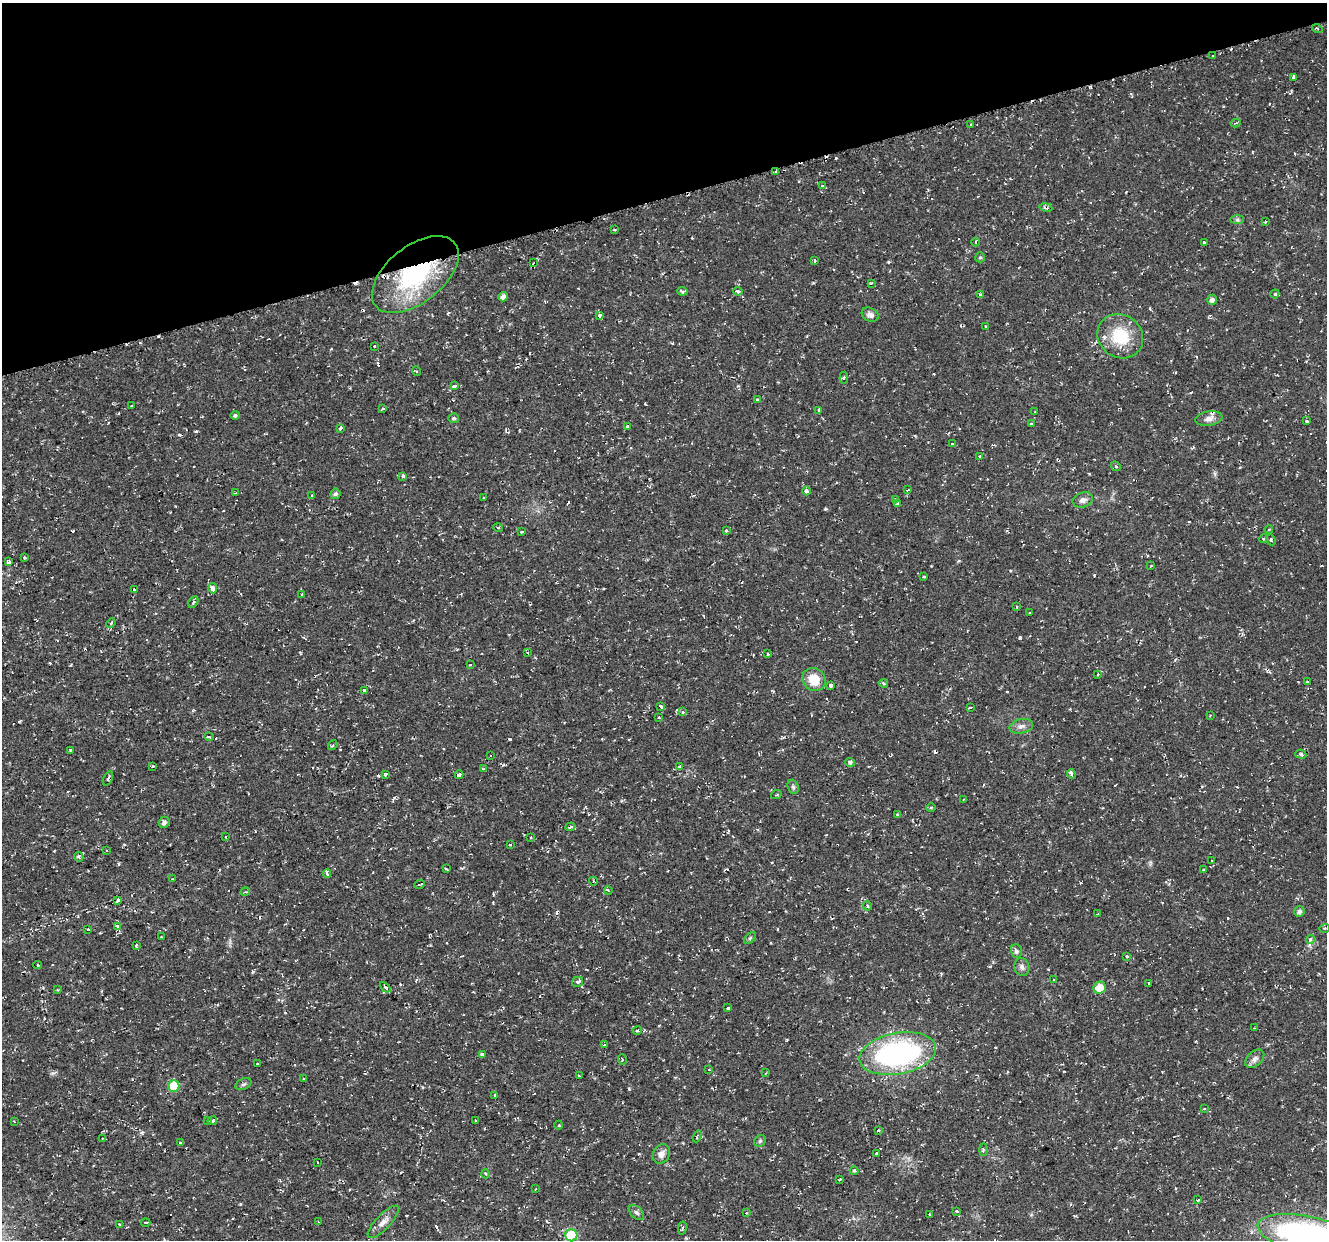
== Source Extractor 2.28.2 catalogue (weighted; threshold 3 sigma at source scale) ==
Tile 3 of 4 x 4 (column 3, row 1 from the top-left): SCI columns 2653-3977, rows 3831-5068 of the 5303 x 5123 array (HDU 1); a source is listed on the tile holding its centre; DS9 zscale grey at full resolution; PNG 1329 x 1242 px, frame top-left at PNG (2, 3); each listed source drawn as its Kron ellipse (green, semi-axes under 4 px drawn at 4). Shown black and unused: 16% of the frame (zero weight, under 2 of 3 exposures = <1% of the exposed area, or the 3 px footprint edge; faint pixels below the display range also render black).
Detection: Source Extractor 2.28.2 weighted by HDU 2 'WHT'; one run over the whole footprint, this tile lists its part. Background 0.0106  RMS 0.0031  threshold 0.0139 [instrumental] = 3 sigma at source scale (4.5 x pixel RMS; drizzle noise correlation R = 1.50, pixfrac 1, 0.0396/0.0396 arcsec/px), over >= 5 px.
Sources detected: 228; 34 cosmic-ray / hot-pixel residue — neither listed nor drawn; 3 inside a brighter listed object's ellipse — not listed separately; the other 191 listed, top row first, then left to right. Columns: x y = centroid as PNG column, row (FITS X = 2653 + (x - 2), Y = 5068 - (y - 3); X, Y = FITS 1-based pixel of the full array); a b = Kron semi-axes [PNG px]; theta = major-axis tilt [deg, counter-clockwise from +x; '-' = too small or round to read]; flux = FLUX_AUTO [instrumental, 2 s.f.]
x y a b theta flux
1317 28 5 3 - 0.33
1212 55 3 2 - 0.58
1293 77 4 3 - 0.6
1236 123 5 2 - 0.34
970 125 3 2 - 0.37
776 171 3 3 - 0.38
822 186 3 3 - 0.46
1046 207 6 3 -10 0.57
1237 220 7 4 0 0.56
1265 222 4 3 - 0.25
615 229 3 3 - 0.52
976 242 4 3 - 0.4
1204 242 3 3 - 1.2
980 257 5 4 - 0.46
814 260 4 3 - 1.8
533 263 4 2 - 0.26
415 275 50 28 38 39
871 283 3 3 - 0.29
682 291 5 3 - 1.3
738 291 5 3 - 1.2
1275 294 4 4 - 0.38
980 295 3 3 - 1.4
503 297 5 4 - 1.6
1212 300 5 5 - 1.1
870 315 9 6 -29 1.3
600 316 4 3 - 2.4
985 326 3 3 - 0.41
1120 336 24 21 -36 12
374 346 3 3 - 0.88
417 371 5 3 - 0.38
844 378 6 2 84 0.3
454 386 3 3 - 3.1
757 400 3 3 - 0.93
132 406 3 3 - 0.6
383 408 3 3 - 0.91
819 410 4 3 - 0.43
1035 412 3 2 - 0.49
235 415 4 4 - 0.67
454 418 5 5 - 0.69
1209 419 14 7 10 1.8
1307 421 3 3 - 1.2
1032 424 3 3 - 0.99
627 426 3 3 - 1.3
340 428 3 3 - 2
952 444 3 2 - 0.35
979 456 4 3 - 0.39
1116 466 5 4 - 0.48
403 476 3 3 - 1.1
907 490 3 2 - 0.92
807 491 4 4 - 0.74
235 493 3 3 - 0.29
335 494 5 5 - 0.79
312 496 3 3 - 1.1
484 498 2 2 - 0.26
896 499 4 3 - 1.4
1083 500 10 7 17 1.5
897 504 3 3 - 0.43
498 528 5 3 - 0.26
1269 529 4 3 - 0.34
726 530 3 3 - 0.59
521 532 3 3 - 0.65
1263 539 4 3 - 0.34
1271 540 5 4 - 0.65
24 558 3 3 - 1.3
9 562 3 3 - 2.1
1151 566 3 2 - 0.34
924 577 3 3 - 0.52
213 588 5 4 - 4.3
134 589 3 2 - 0.59
302 594 4 2 - 0.27
193 602 6 4 59 0.48
1017 607 3 3 - 0.36
1029 613 2 2 - 0.29
111 623 5 4 - 0.5
528 653 3 3 - 0.7
768 654 4 3 - 0.35
470 665 3 2 - 0.2
1098 674 3 2 - 0.24
814 680 12 11 - 5.4
1307 682 3 3 - 0.45
884 684 4 3 - 0.4
831 685 4 3 - 2.5
364 690 3 3 - 0.88
661 706 3 3 - 3.1
971 707 4 3 - 0.69
683 712 4 4 - 0.67
1210 716 4 2 - 0.25
659 717 4 3 - 0.35
1021 726 12 7 12 1.5
209 737 5 3 - 0.29
333 745 5 4 - 0.51
70 750 3 2 - 0.28
1301 754 6 4 -16 0.6
490 755 3 2 - 0.4
850 762 5 4 - 0.87
153 766 3 3 - 0.58
679 766 3 3 - 0.37
484 769 4 3 - 0.44
385 774 3 3 - 3.6
1071 774 5 3 - 2.1
459 775 4 3 - 3.7
108 778 7 3 65 0.46
793 787 7 5 -68 0.65
776 795 5 3 - 0.33
964 799 3 2 - 0.21
931 808 5 3 - 0.35
897 815 4 3 - 0.36
164 822 6 5 - 1.1
570 827 5 3 - 0.83
226 837 4 2 - 0.32
531 837 3 3 - 0.36
510 845 3 3 - 0.5
106 850 3 2 - 0.33
79 857 5 4 - 0.63
1211 861 3 2 - 0.3
446 869 3 2 - 0.35
1203 870 3 3 - 0.35
327 874 4 3 - 2.6
173 879 3 3 - 1.1
593 881 4 2 - 0.26
419 885 5 2 - 0.55
608 890 4 3 - 0.37
245 892 5 3 - 0.32
118 900 4 3 - 1.2
867 906 5 4 - 0.5
1299 911 5 5 - 1
1098 914 2 2 - 0.37
117 926 3 3 - 3.2
1324 928 5 3 - 0.42
88 929 2 2 - 0.2
161 937 2 2 - 0.27
750 938 7 4 45 0.49
1311 940 4 4 - 1.9
136 945 3 3 - 0.92
1016 951 7 5 -71 0.94
1127 956 3 3 - 1.4
38 965 4 3 - 0.45
1022 967 9 7 -76 1.1
1054 980 3 3 - 0.62
577 982 5 5 - 0.68
1149 983 3 3 - 1.2
385 987 6 4 -44 0.56
1100 988 6 6 - 5.5
57 990 4 3 - 0.3
728 1008 3 3 - 0.7
1254 1028 3 2 - 0.23
637 1030 4 3 - 0.43
604 1045 4 2 - 0.24
482 1054 4 4 - 0.42
898 1054 39 20 11 65
1255 1059 11 7 42 1.4
622 1060 5 2 - 0.22
257 1064 3 3 - 0.42
709 1069 3 2 - 0.4
766 1073 3 2 - 0.48
579 1076 3 2 - 0.31
304 1079 3 3 - 0.92
243 1084 8 5 26 0.71
174 1086 5 5 - 11
495 1095 3 3 - 0.9
1204 1109 4 2 - 0.23
476 1120 3 3 - 0.61
14 1121 2 2 - 0.29
207 1121 3 3 - 0.46
212 1121 5 3 - 1.5
559 1125 4 3 - 0.26
878 1130 4 3 - 0.29
697 1136 6 2 69 0.32
102 1139 3 2 - 0.41
760 1141 6 5 - 0.59
181 1143 3 3 - 0.94
983 1149 6 3 90 0.42
877 1153 3 3 - 0.38
661 1154 10 8 58 2
318 1162 3 2 - 0.27
854 1171 4 4 - 0.45
486 1174 4 3 - 0.33
840 1179 3 3 - 0.59
535 1189 3 2 - 0.19
1198 1200 3 3 - 1.6
957 1211 3 3 - 0.93
636 1212 9 5 -44 0.79
746 1213 3 3 - 0.33
929 1214 3 3 - 0.37
318 1221 3 2 - 0.2
145 1222 5 2 - 0.33
383 1222 21 7 47 2.4
119 1224 4 2 - 0.23
682 1228 7 3 82 0.44
571 1235 6 6 - 20
1309 1236 53 19 -13 95
Overlapping masked pixels (flux is a lower limit): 5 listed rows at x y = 1212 55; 776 171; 1046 207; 415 275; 174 1086
Isophote crosses this tile's border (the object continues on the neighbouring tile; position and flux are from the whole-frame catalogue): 1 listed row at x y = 1309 1236
Unlisted compact peaks at least as high as the median listed source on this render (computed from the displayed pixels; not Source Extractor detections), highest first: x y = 1020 638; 629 1089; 825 509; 196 431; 888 262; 1094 575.